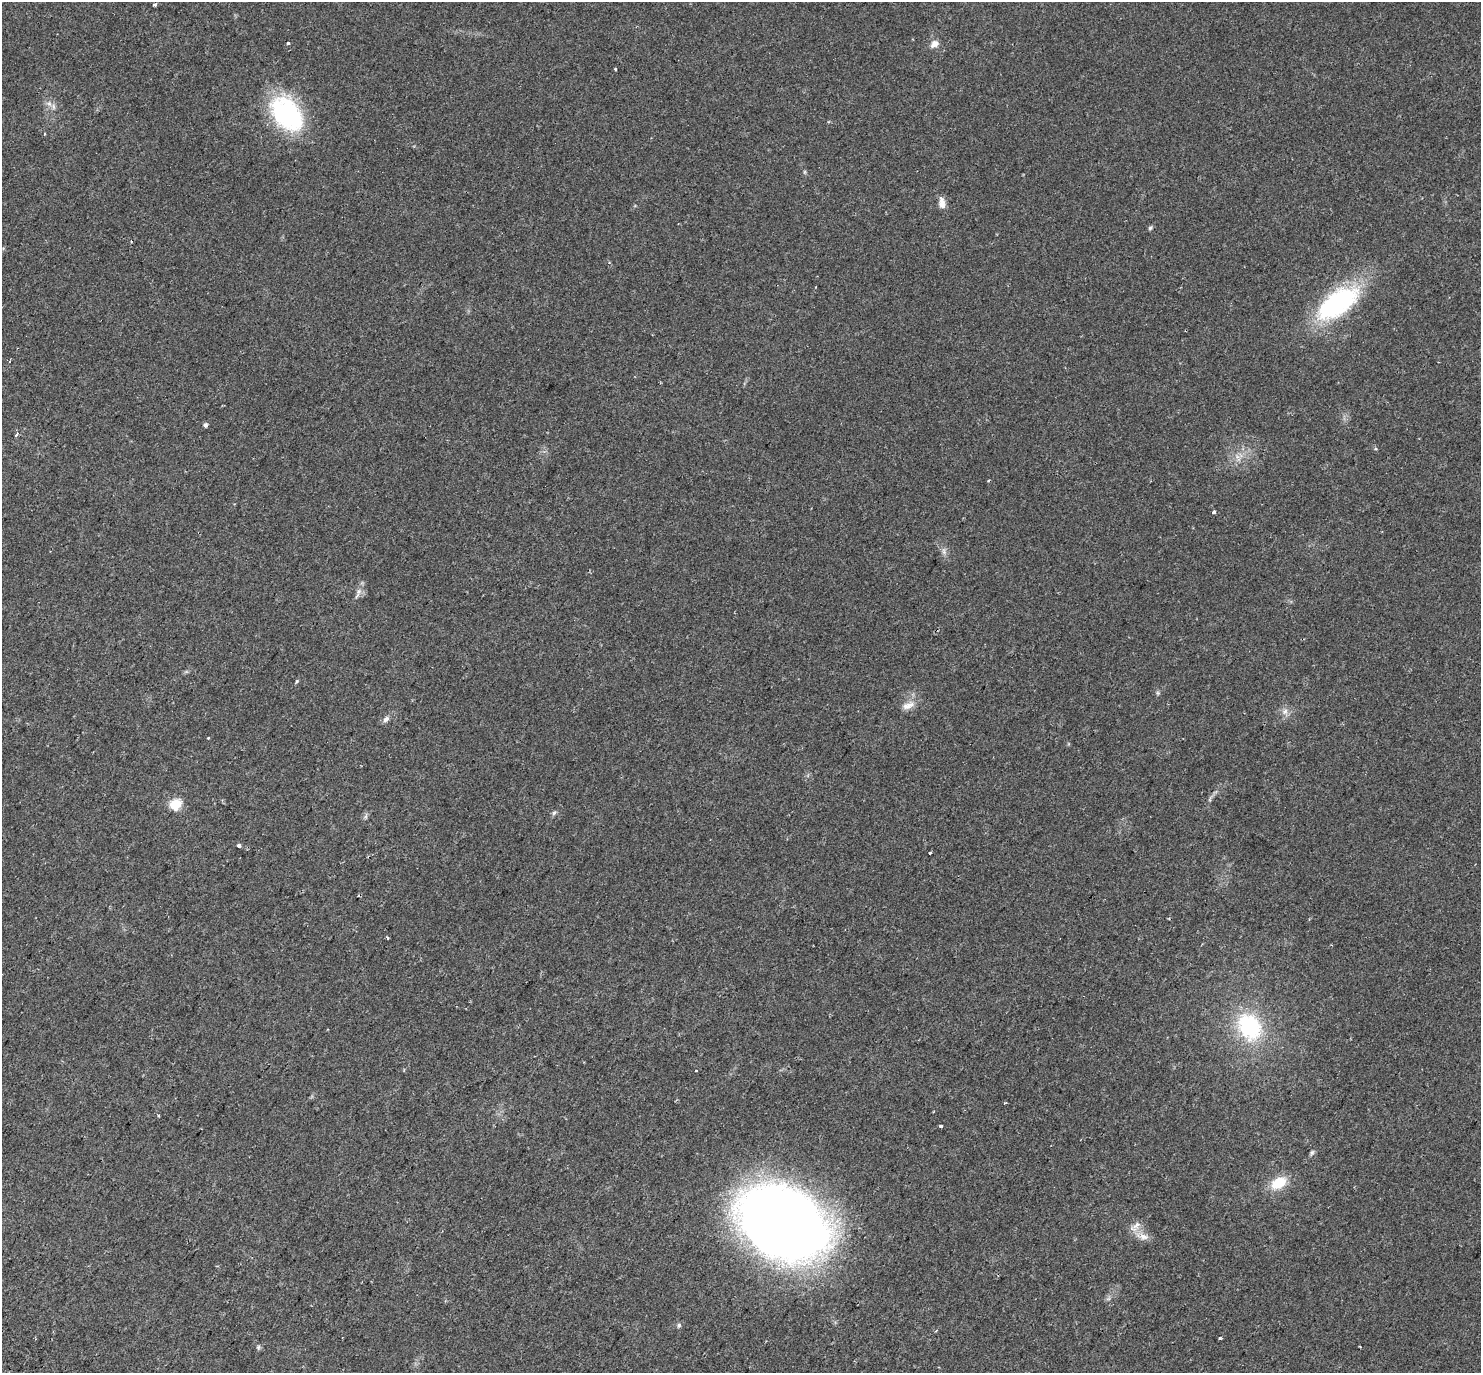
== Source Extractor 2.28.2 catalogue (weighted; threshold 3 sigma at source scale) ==
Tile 7 of 4 x 4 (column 3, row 2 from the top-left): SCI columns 3036-4514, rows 3094-4464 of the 6063 x 6123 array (HDU 1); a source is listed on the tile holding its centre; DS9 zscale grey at full resolution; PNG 1483 x 1375 px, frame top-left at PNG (2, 2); no overlay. Shown black and unused: <1% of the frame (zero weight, under 2 of 3 exposures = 5% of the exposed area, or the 3 px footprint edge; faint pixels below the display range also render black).
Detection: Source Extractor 2.28.2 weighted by HDU 2 'WHT'; one run over the whole footprint, this tile lists its part. Background 0.0333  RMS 0.0039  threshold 0.0174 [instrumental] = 3 sigma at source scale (4.5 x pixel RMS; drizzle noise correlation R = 1.50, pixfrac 1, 0.0396/0.0396 arcsec/px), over >= 5 px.
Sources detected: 46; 7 cosmic-ray / hot-pixel residue — not listed; the other 39 listed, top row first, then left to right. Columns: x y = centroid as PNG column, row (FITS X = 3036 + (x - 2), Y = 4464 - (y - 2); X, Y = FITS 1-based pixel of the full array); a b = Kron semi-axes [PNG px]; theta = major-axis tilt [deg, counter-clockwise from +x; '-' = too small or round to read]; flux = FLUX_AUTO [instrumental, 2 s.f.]
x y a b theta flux
155 4 3 3 - 1.1
288 43 3 3 - 2.2
934 44 11 8 34 2.2
615 69 4 3 - 0.33
49 104 8 6 -68 1.5
287 114 36 24 -50 52
805 172 6 4 90 0.46
942 203 14 7 -80 2.7
1150 228 7 5 45 0.61
1337 304 50 22 35 55
205 425 4 4 - 1.1
17 434 5 3 - 1.1
1214 512 4 3 - 0.81
944 551 9 5 -72 1.3
358 591 12 7 64 1.9
297 681 5 4 - 0.41
1158 693 6 5 - 0.55
908 706 18 9 22 3.1
1285 711 9 8 - 1.8
386 719 9 6 45 1.3
1210 799 7 4 72 0.6
176 804 6 5 - 25
554 813 7 5 44 0.72
366 816 7 4 71 0.68
239 845 4 3 - 2.9
930 853 3 2 - 0.31
388 938 4 2 - 0.46
1249 1027 30 24 -61 31
158 1115 3 3 - 0.57
941 1126 3 3 - 0.72
1312 1152 8 5 54 0.71
1278 1183 16 10 29 10
782 1223 68 47 -31 630
1136 1225 16 8 39 2.5
1144 1237 14 9 -12 2.9
679 1325 6 5 - 0.73
1220 1338 3 3 - 0.59
258 1347 7 5 70 0.65
1360 1347 3 2 - 0.39